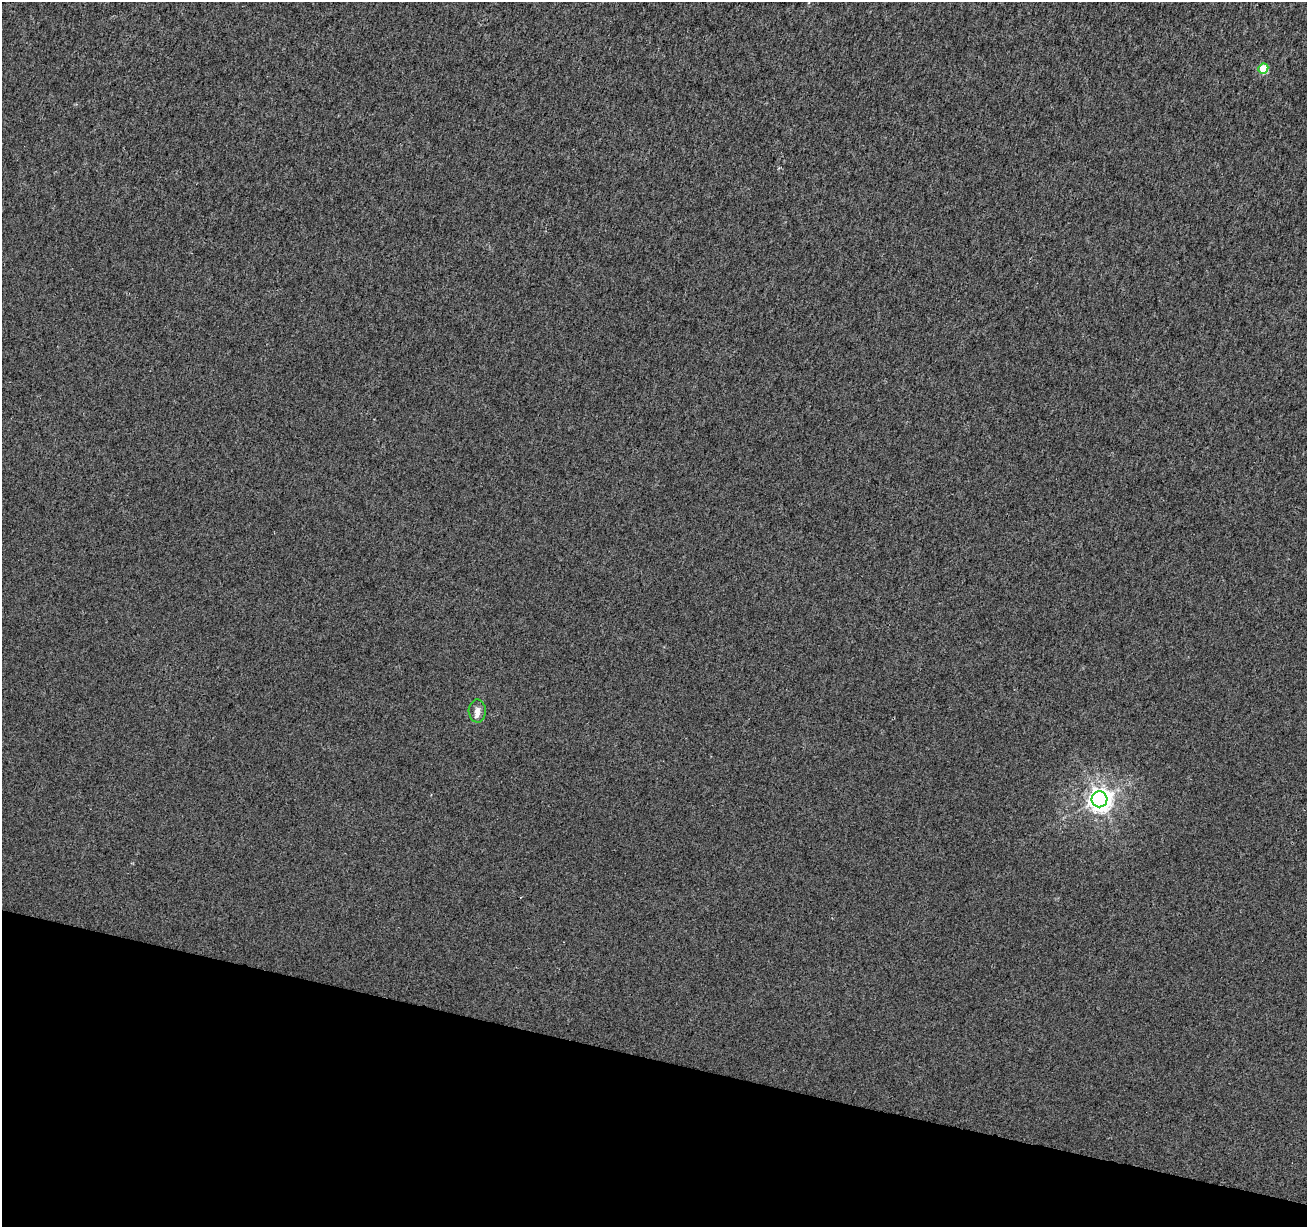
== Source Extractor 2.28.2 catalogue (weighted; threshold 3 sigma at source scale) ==
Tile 15 of 4 x 4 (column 3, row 4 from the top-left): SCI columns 2620-3924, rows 285-1509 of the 5233 x 5408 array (HDU 1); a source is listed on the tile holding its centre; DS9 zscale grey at full resolution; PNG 1309 x 1229 px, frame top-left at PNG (2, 2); each listed source drawn as its Kron ellipse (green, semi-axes under 4 px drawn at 4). Shown black and unused: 14% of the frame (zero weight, under 2 of 3 exposures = <1% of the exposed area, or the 3 px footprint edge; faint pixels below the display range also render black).
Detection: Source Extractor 2.28.2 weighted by HDU 2 'WHT'; one run over the whole footprint, this tile lists its part. Background 0.00618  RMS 0.0076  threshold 0.0341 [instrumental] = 3 sigma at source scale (4.5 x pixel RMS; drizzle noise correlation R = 1.50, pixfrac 1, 0.0396/0.0396 arcsec/px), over >= 5 px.
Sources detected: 4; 1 inside a brighter listed object's ellipse — not listed separately; the other 3 listed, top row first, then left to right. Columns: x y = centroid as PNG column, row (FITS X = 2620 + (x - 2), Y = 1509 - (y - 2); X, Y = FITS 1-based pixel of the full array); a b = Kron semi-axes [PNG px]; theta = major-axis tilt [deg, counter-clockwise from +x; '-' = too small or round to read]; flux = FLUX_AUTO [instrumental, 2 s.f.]
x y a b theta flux
1263 68 5 5 - 25
477 711 11 8 -88 4.3
1099 799 8 8 - 680